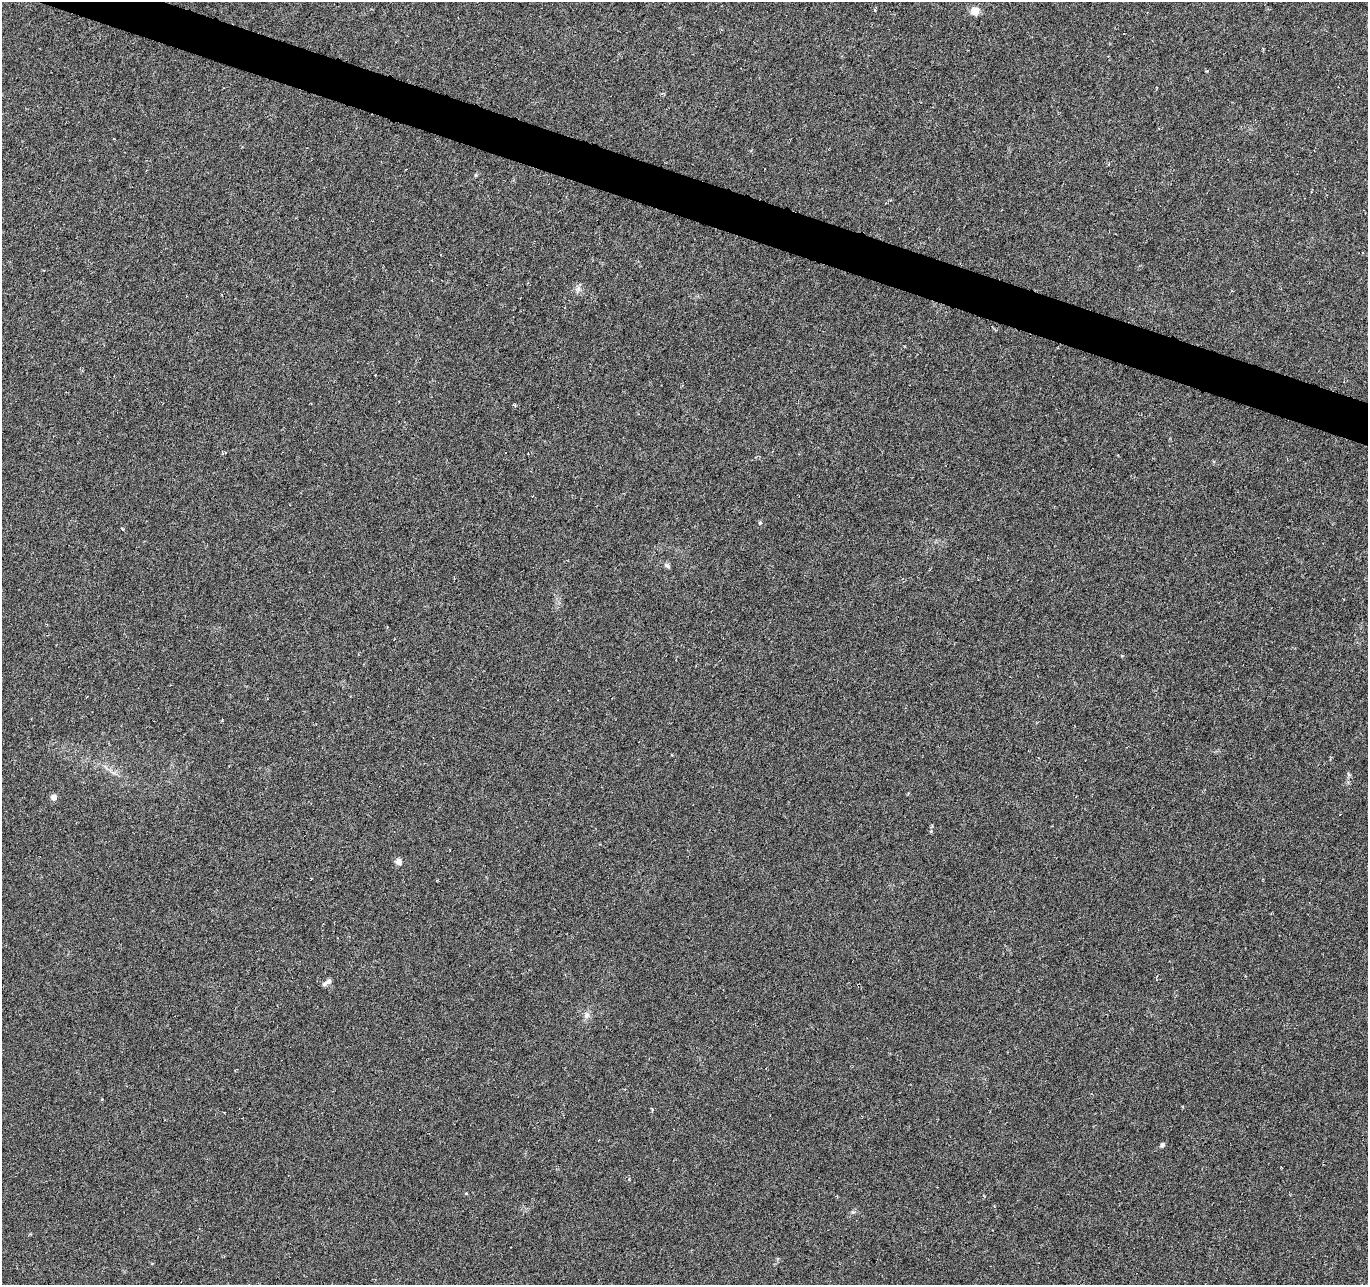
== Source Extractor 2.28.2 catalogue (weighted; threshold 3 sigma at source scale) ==
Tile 11 of 4 x 4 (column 3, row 3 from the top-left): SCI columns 2735-4100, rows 1492-2774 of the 5470 x 5614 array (HDU 1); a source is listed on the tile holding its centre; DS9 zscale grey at full resolution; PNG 1370 x 1287 px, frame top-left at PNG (2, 2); no overlay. Shown black and unused: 3% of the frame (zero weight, under 3 of 6 exposures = <1% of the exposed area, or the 3 px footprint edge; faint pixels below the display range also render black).
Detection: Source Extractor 2.28.2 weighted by HDU 2 'WHT'; one run over the whole footprint, this tile lists its part. Background 0.00589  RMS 0.003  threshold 0.0124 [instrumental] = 3 sigma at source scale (4.09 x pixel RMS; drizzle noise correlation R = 1.36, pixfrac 0.8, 0.0396/0.0396 arcsec/px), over >= 5 px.
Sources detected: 15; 1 inside a brighter listed object's ellipse — not listed separately; the other 14 listed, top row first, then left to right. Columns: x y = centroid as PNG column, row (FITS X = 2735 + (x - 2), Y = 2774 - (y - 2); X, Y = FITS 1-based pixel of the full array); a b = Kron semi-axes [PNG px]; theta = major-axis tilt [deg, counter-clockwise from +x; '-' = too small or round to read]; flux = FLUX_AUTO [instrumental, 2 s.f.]
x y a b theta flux
975 11 11 10 - 2.1
578 289 8 6 70 0.98
760 522 5 4 - 0.43
122 529 4 3 - 0.27
667 566 9 5 -33 0.68
53 797 4 4 - 2.9
398 862 9 8 - 1.1
325 983 9 6 40 0.87
587 1015 10 8 86 1.3
101 1099 4 3 - 0.26
652 1110 5 4 - 0.35
1162 1145 5 5 - 0.7
629 1179 4 4 - 0.28
853 1212 5 5 - 0.46